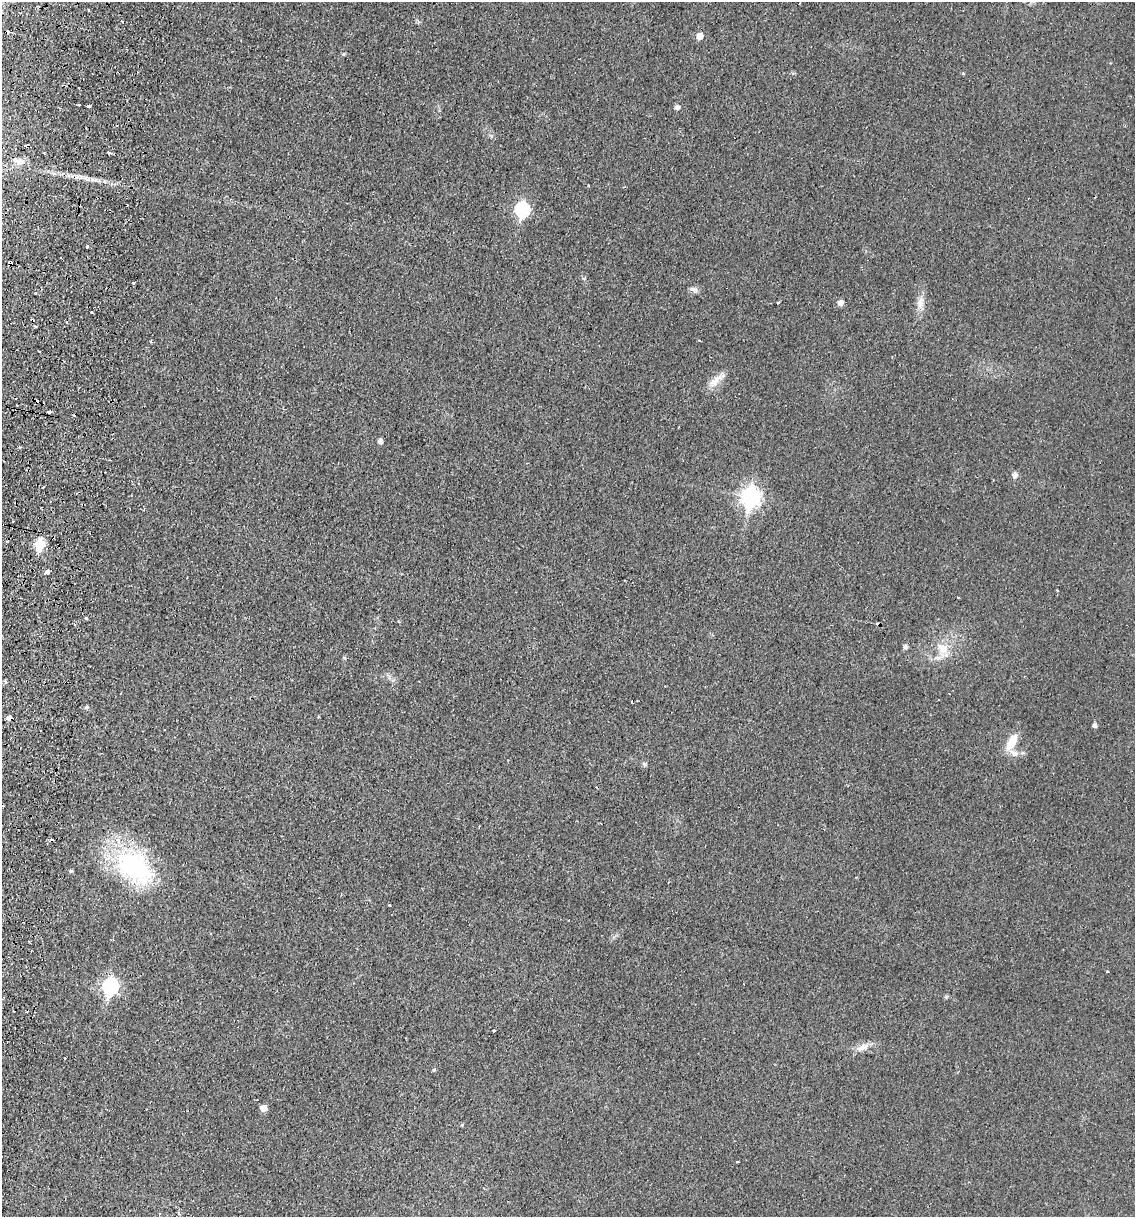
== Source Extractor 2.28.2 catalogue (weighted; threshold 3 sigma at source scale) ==
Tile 7 of 4 x 4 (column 3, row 2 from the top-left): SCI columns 2561-3693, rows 2444-3658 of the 5004 x 4890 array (HDU 1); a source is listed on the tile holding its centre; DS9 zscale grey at full resolution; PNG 1137 x 1219 px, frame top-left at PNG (2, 2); no overlay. Shown black and unused: <1% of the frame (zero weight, under 2 of 3 exposures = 3% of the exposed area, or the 3 px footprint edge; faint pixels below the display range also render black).
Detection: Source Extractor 2.28.2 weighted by HDU 2 'WHT'; one run over the whole footprint, this tile lists its part. Background 0.0214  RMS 0.0047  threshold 0.0212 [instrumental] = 3 sigma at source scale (4.5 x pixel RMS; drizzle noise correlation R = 1.50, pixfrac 1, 0.05/0.05 arcsec/px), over >= 5 px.
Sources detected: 66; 15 cosmic-ray / hot-pixel residue — not listed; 1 inside a brighter listed object's ellipse — not listed separately; the other 50 listed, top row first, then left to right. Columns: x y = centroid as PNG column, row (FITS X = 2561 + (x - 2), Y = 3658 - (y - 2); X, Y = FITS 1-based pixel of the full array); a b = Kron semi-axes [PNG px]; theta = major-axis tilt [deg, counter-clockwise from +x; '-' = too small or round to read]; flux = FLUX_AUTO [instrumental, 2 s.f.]
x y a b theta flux
89 10 3 3 - 1.3
122 21 3 3 - 0.74
700 36 5 5 - 5.2
343 54 5 4 - 0.6
963 74 5 3 - 0.46
79 105 3 3 - 2.8
89 106 4 3 - 3.2
677 107 5 5 - 2
26 146 5 3 - 5.4
109 152 4 3 - 1.8
20 161 10 8 6 3.3
522 210 8 7 - 67
87 247 3 2 - 0.93
10 263 4 3 - 17
133 283 3 3 - 0.96
694 289 12 5 -12 1.6
840 303 5 5 - 2.9
920 303 20 8 81 4.4
92 312 3 2 - 0.43
714 381 22 10 41 5.3
49 412 4 3 - 1.8
380 441 5 4 - 2
19 447 4 4 - 0.59
1015 475 6 5 - 3
751 497 9 7 80 200
40 545 6 6 - 27
47 572 6 3 39 5.3
958 598 3 3 - 0.94
86 618 3 3 - 0.64
75 625 3 3 - 0.93
905 647 5 5 - 1.4
943 648 19 13 -27 7.7
87 707 5 4 - 1
9 718 4 4 - 2.1
1094 725 4 4 - 1.6
1011 742 22 9 60 8.9
600 823 2 2 - 0.37
479 826 3 2 - 0.69
134 867 51 32 -41 65
71 871 4 4 - 0.8
389 905 3 2 - 0.66
1107 972 3 3 - 0.82
111 986 8 7 - 110
946 997 5 5 - 0.7
493 1030 3 3 - 1.5
863 1047 19 8 23 4.2
65 1059 3 2 - 0.6
434 1070 6 4 3 0.53
263 1108 5 5 - 4.9
738 1162 3 2 - 0.74
Overlapping masked pixels (flux is a lower limit): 3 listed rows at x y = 26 146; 10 263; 9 718
Unlisted compact peaks at least as high as the median listed source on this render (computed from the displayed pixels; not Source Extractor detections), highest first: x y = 645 764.